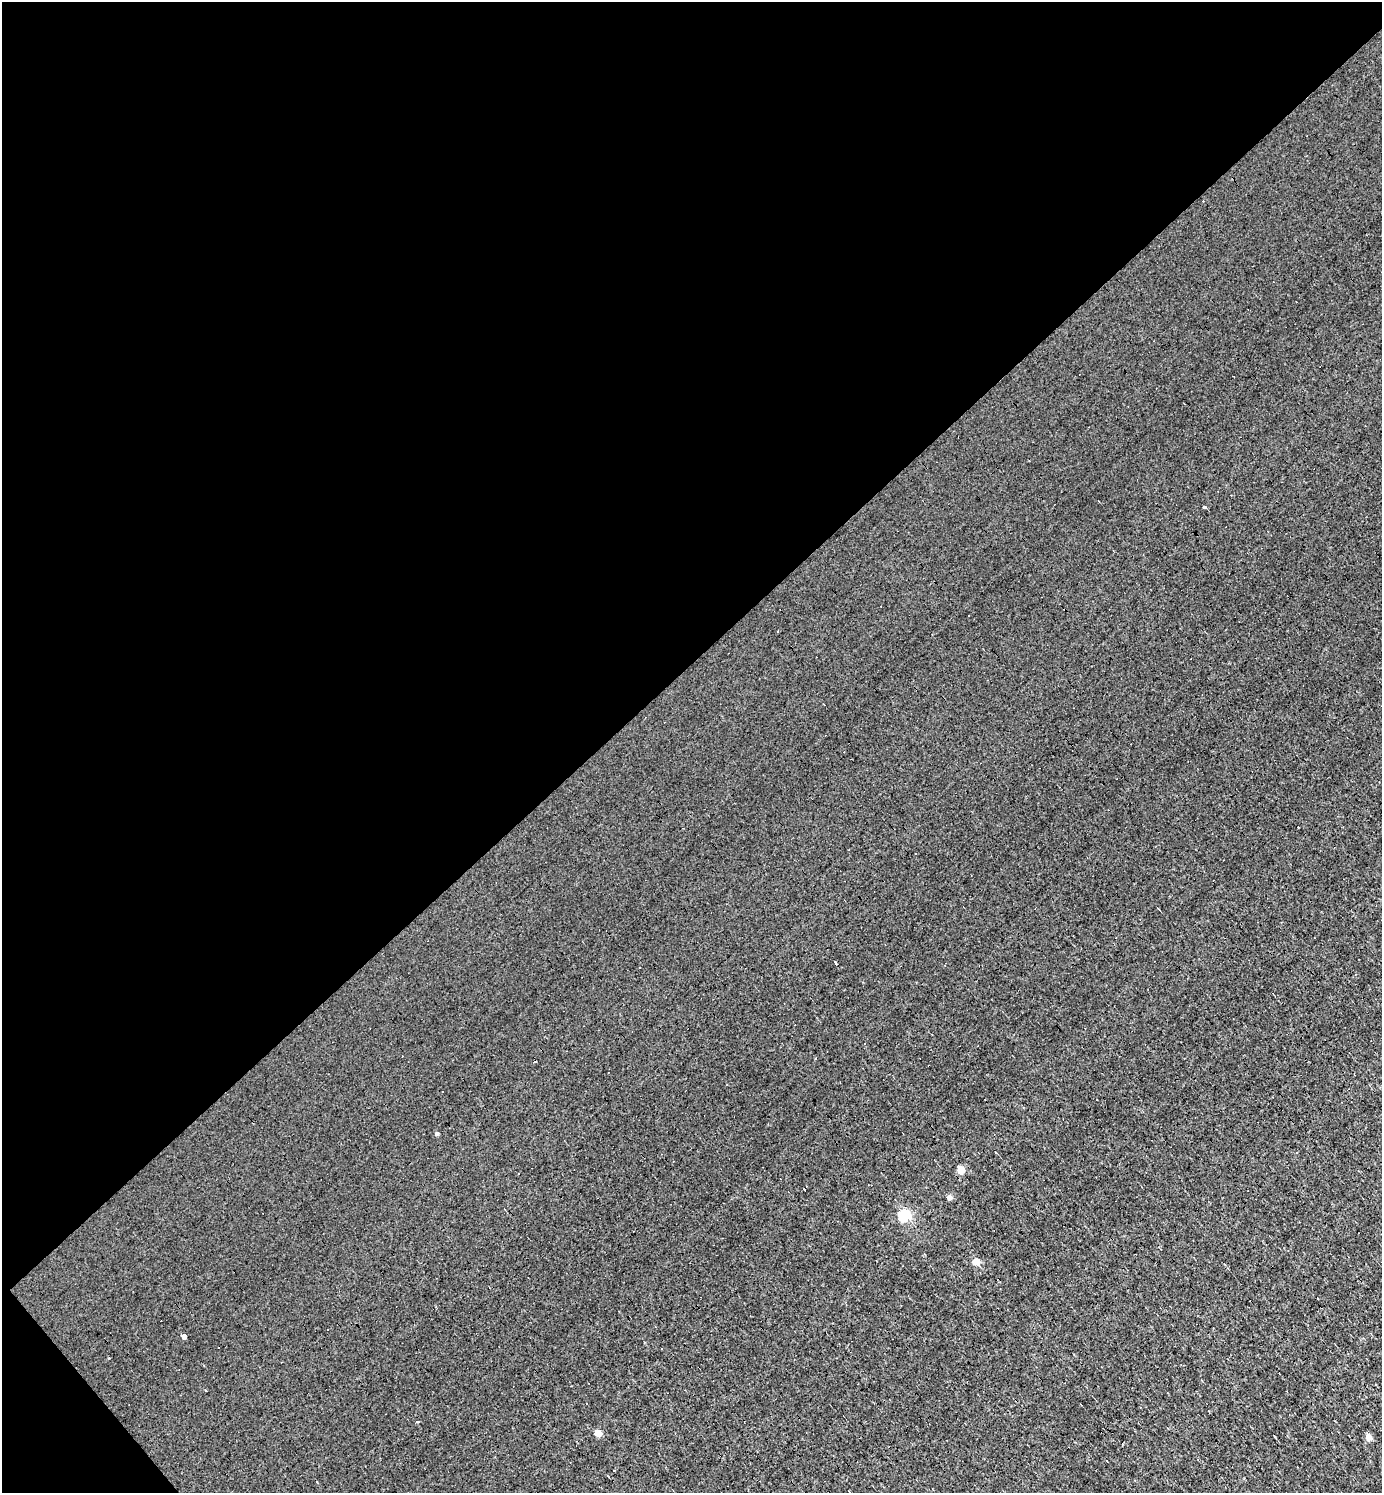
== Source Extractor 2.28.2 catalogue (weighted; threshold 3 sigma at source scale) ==
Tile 5 of 4 x 4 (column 1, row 2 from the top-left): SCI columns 153-1532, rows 2985-4475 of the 5966 x 5967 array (HDU 1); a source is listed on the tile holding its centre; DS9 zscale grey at full resolution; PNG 1384 x 1495 px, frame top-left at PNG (2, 2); no overlay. Shown black and unused: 45% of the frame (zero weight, under 3 of 4 exposures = <1% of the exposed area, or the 3 px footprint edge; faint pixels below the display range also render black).
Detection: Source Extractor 2.28.2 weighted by HDU 2 'WHT'; one run over the whole footprint, this tile lists its part. Background -4.87e-04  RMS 0.039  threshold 0.175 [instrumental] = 3 sigma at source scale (4.5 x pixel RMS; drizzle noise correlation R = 1.50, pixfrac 1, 0.05/0.05 arcsec/px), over >= 5 px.
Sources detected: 24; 8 cosmic-ray / hot-pixel residue — not listed; the other 16 listed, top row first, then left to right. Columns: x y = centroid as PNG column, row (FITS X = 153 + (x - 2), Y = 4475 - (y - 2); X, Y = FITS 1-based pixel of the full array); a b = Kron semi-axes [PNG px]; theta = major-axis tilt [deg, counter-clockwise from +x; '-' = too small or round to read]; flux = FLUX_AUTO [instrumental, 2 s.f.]
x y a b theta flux
1204 507 5 3 - 5
835 963 4 3 - 17
640 967 2 2 - 2.6
815 1058 3 3 - 12
437 1134 5 4 - 8.7
961 1169 5 4 - 120
519 1173 3 2 - 3.9
804 1189 3 3 - 14
949 1197 4 4 - 27
904 1215 5 5 - 580
975 1261 5 5 - 88
183 1336 4 3 - 220
205 1390 3 2 - 4.7
417 1422 4 3 - 3.8
598 1433 5 4 - 71
1369 1437 5 4 - 69